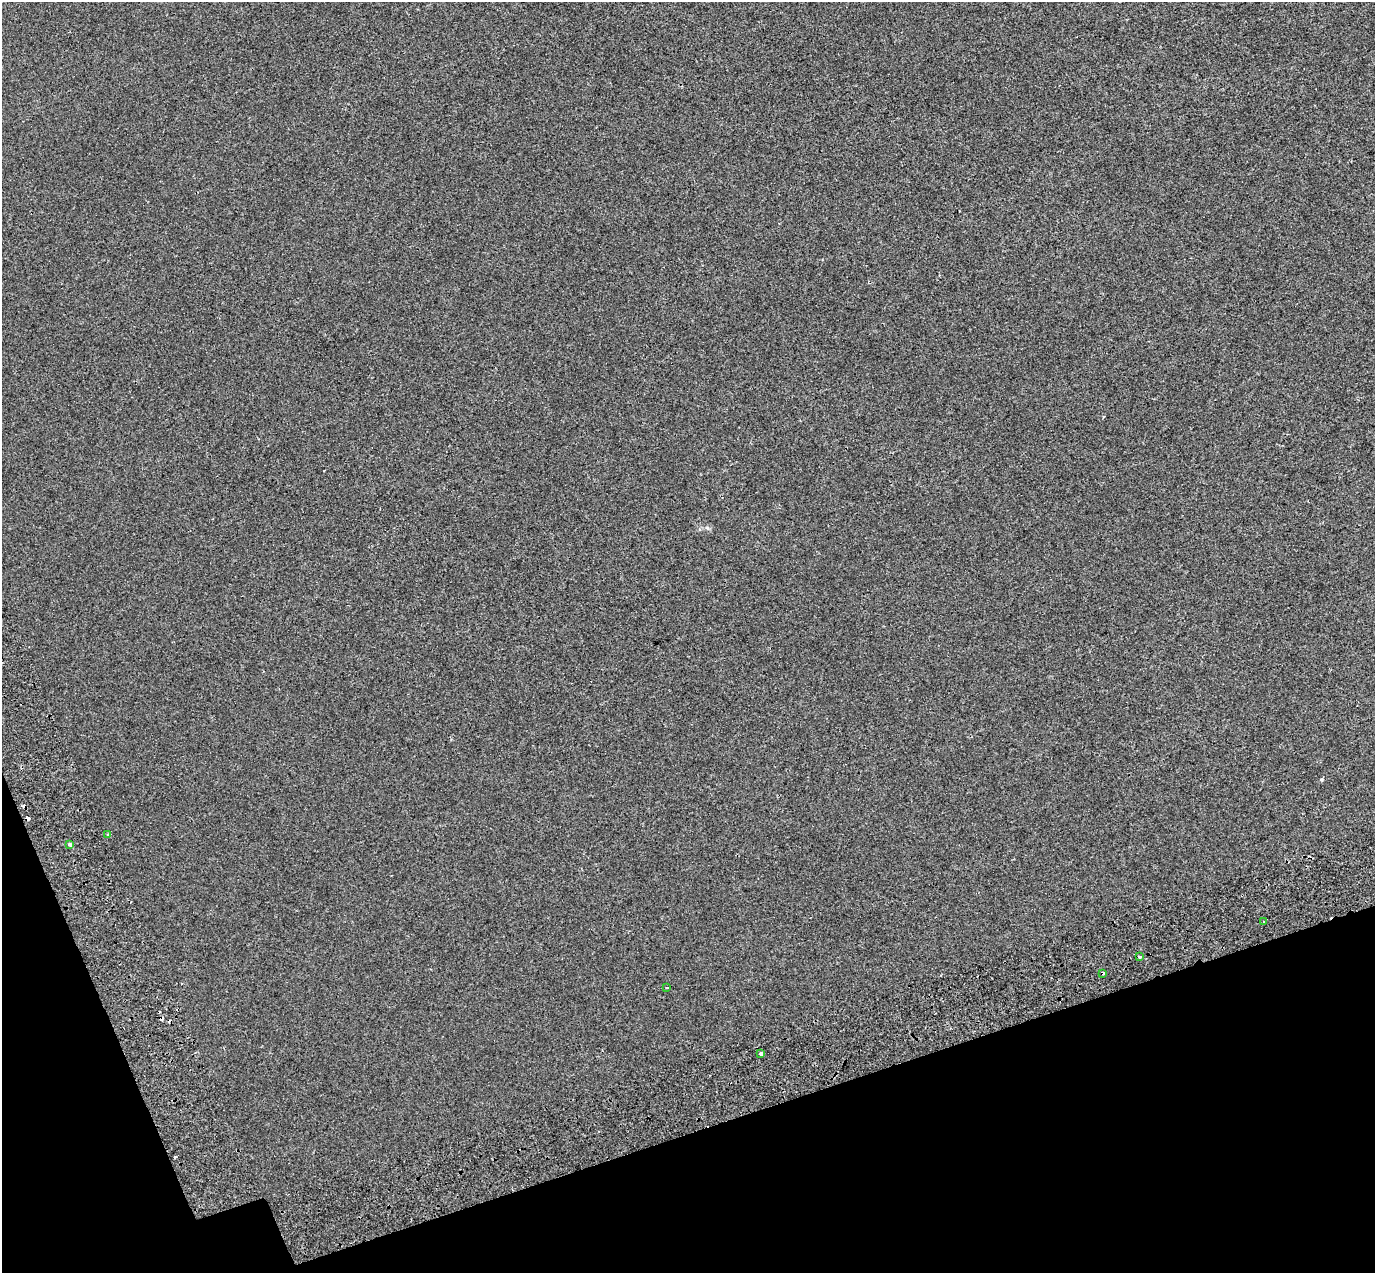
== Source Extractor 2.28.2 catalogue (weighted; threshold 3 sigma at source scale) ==
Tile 14 of 4 x 4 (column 2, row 4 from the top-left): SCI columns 1472-2844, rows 244-1514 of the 5685 x 5518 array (HDU 1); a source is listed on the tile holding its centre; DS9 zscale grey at full resolution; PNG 1377 x 1275 px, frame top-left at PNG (2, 2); each listed source drawn as its Kron ellipse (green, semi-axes under 4 px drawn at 4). Shown black and unused: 15% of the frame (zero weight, under 2 of 3 exposures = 7% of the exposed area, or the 3 px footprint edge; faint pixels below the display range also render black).
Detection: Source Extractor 2.28.2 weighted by HDU 2 'WHT'; one run over the whole footprint, this tile lists its part. Background -6.06e-04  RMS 0.0045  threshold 0.0203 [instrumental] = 3 sigma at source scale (4.5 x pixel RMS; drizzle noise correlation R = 1.50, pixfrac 1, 0.0396/0.0396 arcsec/px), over >= 5 px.
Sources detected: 12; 5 cosmic-ray / hot-pixel residue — neither listed nor drawn; the other 7 listed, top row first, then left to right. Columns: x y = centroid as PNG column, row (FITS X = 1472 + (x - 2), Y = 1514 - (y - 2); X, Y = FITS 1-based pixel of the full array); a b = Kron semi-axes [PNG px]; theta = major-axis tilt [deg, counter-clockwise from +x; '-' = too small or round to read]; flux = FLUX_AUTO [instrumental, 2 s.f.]
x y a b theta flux
108 835 3 3 - 0.85
70 844 4 3 - 2.1
1264 921 3 3 - 0.54
1140 957 3 3 - 4.9
1102 973 3 3 - 4.9
667 987 3 3 - 0.49
761 1054 3 3 - 31
Overlapping masked pixels (flux is a lower limit): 1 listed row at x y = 1102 973